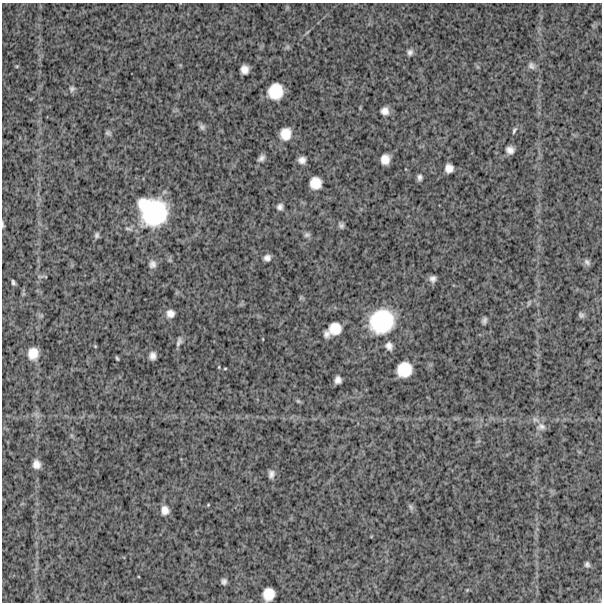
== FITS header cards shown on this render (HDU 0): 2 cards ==
NAXIS1  =                  600
NAXIS2  =                  600

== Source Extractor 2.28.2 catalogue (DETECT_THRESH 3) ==
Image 600 x 600 px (HDU 0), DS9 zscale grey, 1 PNG px = 1 image px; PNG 604 x 604 px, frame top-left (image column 1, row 600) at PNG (2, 3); no overlay
Background 1500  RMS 290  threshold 869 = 3 sigma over >= 5 px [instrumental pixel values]
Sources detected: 58; all 58 listed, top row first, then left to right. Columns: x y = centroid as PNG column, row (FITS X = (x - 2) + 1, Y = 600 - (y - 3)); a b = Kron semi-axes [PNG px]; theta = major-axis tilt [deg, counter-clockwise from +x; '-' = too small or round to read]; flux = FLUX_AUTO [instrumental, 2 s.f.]
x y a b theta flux
307 32 8 3 45 2.9e+04
410 52 8 7 - 6.8e+04
17 66 5 3 - 1.8e+04
531 66 10 9 - 8.3e+04
244 69 8 7 - 1.4e+05
72 89 7 7 - 5.2e+04
275 91 14 13 - 4.7e+05
385 111 10 9 - 1.2e+05
202 127 9 7 -45 5.5e+04
514 130 9 4 64 3.8e+04
108 133 8 5 -18 4.2e+04
285 134 12 11 - 2.7e+05
510 150 7 7 - 1.1e+05
261 158 8 6 49 7.4e+04
385 159 9 8 - 1.9e+05
302 160 7 6 - 1.0e+05
449 168 8 7 - 1.4e+05
420 177 6 5 - 5.8e+04
315 183 11 10 - 2.7e+05
280 207 7 6 - 6.9e+04
153 212 31 27 -39 1.7e+06
3 225 10 4 -86 3.4e+04
341 225 7 6 - 5.3e+04
97 235 7 5 85 4.5e+04
307 235 8 6 15 4.8e+04
267 258 7 6 - 8.6e+04
587 262 9 6 -49 5.7e+04
152 264 11 10 - 1.0e+05
41 276 10 4 5 3.1e+04
433 279 7 7 - 8.4e+04
13 282 5 3 - 3.9e+04
529 303 7 4 67 2.7e+04
170 313 9 8 - 1.2e+05
581 315 7 6 - 5.1e+04
381 321 28 26 38 1.3e+06
484 321 8 5 73 5.3e+04
335 328 12 10 26 3.1e+05
327 334 8 6 -72 8.3e+04
179 342 13 6 69 7.4e+04
95 346 4 3 - 1.8e+04
389 346 9 8 - 1.0e+05
33 353 11 10 - 2.5e+05
152 356 7 6 - 9.7e+04
117 358 4 2 - 2.4e+04
225 368 4 3 - 1.7e+04
404 370 14 13 - 4.5e+05
338 380 7 6 - 9.9e+04
298 401 7 4 -44 3.1e+04
541 427 13 9 5 1.2e+05
36 464 8 7 - 1.3e+05
271 474 10 7 83 8.4e+04
208 505 4 3 - 1.7e+04
411 507 10 6 -60 4.6e+04
165 510 10 9 - 1.4e+05
587 564 7 6 - 4.8e+04
224 581 5 5 - 5.8e+04
467 590 4 4 - 1.7e+04
269 594 11 10 - 2.8e+05
At the frame edge (FLAGS 8, measured only in part): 1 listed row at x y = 3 225